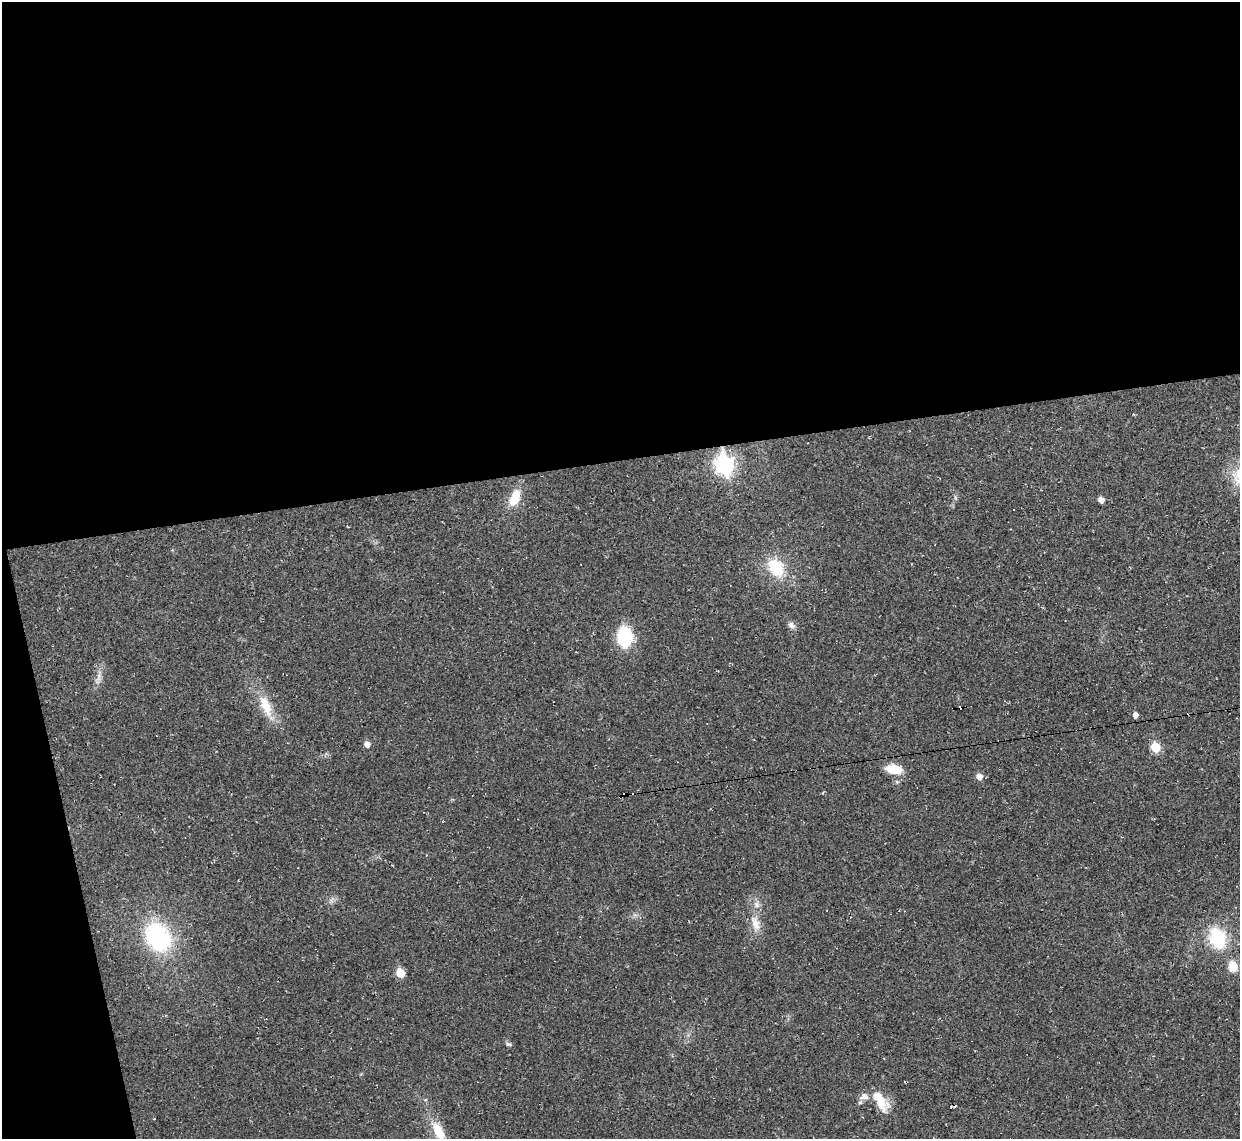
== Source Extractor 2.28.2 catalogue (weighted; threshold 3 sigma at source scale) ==
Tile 1 of 4 x 4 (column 1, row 1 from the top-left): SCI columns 1-1238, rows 3547-4683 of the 4953 x 4933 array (HDU 1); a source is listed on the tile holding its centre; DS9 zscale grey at full resolution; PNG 1242 x 1141 px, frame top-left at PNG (2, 2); no overlay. Shown black and unused: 43% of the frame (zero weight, under 2 of 3 exposures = <1% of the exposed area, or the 3 px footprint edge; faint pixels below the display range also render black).
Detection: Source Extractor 2.28.2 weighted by HDU 2 'WHT'; one run over the whole footprint, this tile lists its part. Background 0.0341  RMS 0.0064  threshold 0.0287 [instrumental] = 3 sigma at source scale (4.5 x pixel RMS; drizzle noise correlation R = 1.50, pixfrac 1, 0.05/0.05 arcsec/px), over >= 5 px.
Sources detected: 35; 1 inside a brighter object's white glare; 11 cosmic-ray / hot-pixel residue — not listed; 1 inside a brighter listed object's ellipse — not listed separately; the other 22 listed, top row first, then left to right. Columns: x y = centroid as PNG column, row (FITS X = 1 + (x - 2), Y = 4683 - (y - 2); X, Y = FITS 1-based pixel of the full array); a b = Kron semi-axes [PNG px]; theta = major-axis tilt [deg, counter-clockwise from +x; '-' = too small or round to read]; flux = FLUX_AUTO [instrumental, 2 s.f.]
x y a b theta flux
725 465 9 7 -77 240
515 498 17 9 67 15
1101 500 5 5 - 4.2
776 567 20 15 -56 25
791 625 10 8 -37 2.8
625 637 13 9 -85 60
99 676 14 6 81 3.7
266 706 33 12 -68 15
1135 715 5 4 - 3.3
367 744 6 5 - 4.2
1155 747 6 5 - 25
893 769 16 9 -10 14
979 776 6 6 - 4.5
756 904 9 7 -49 2.9
755 923 23 11 -69 8.7
158 937 26 21 -56 78
1217 938 24 18 -69 32
1233 966 9 7 -76 13
400 973 6 5 - 16
508 1044 9 4 -26 1.2
881 1102 25 15 -58 12
438 1131 27 13 -63 15
Overlapping masked pixels (flux is a lower limit): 1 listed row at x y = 725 465